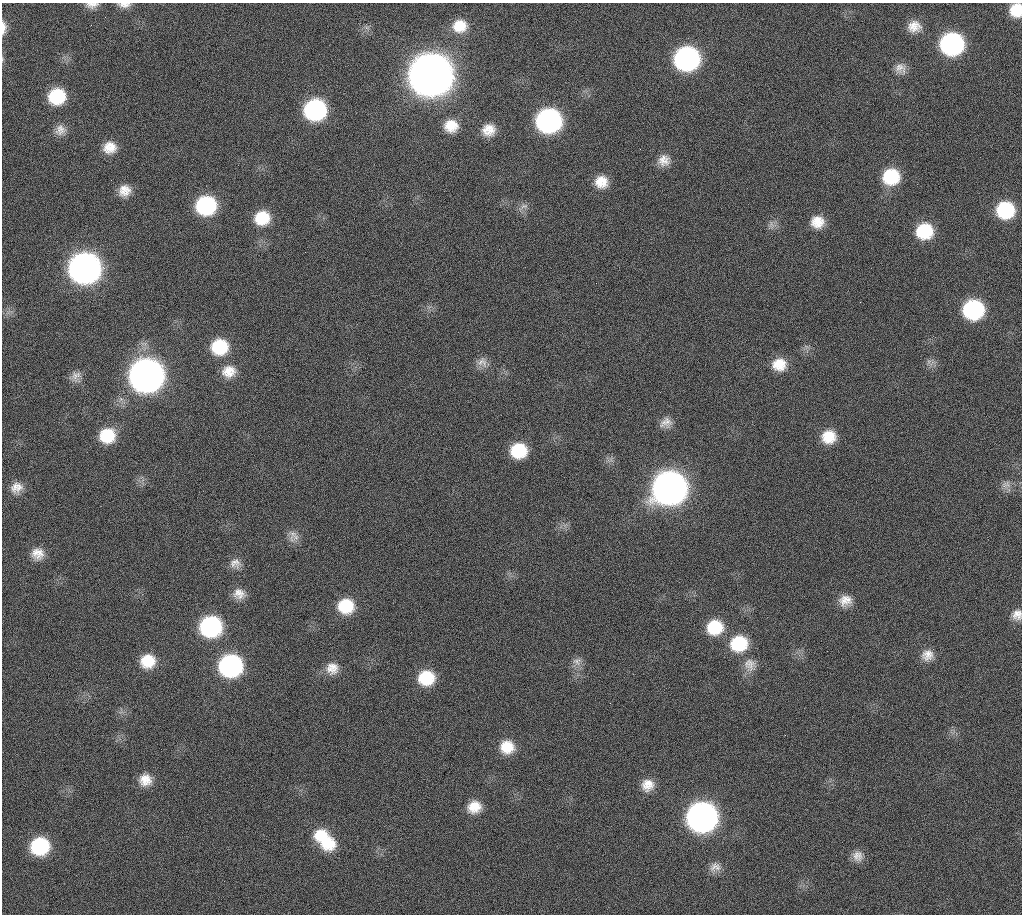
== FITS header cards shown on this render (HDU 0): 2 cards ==
NAXIS1  =                 1020 / length of data axis 1
NAXIS2  =                 912  / length of data axis 2

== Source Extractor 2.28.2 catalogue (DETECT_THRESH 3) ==
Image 1020 x 912 px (HDU 0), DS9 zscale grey, 1 PNG px = 1 image px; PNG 1024 x 916 px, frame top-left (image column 1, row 912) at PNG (2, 3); no overlay
Background 274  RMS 17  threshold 51.5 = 3 sigma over >= 5 px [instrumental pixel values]
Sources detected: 73; all 73 listed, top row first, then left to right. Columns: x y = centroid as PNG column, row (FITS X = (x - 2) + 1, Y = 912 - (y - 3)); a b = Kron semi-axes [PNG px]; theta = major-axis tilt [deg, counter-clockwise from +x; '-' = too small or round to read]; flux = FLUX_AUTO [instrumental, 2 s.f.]
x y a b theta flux
92 5 16 7 4 7.6e+03
124 5 16 6 0 7.3e+03
1016 10 13 11 84 2.7e+04
91 25 2 2 - 5.8e+03
460 26 17 15 9 2.5e+04
914 26 15 13 5 1.6e+04
3 28 16 6 89 9.2e+03
952 44 16 15 - 2.5e+05
687 59 17 16 - 3.5e+05
900 68 15 13 -35 1.1e+04
431 75 19 18 - 4.7e+06
57 96 16 15 - 6.0e+04
315 110 16 15 - 2.0e+05
548 121 17 16 - 3.5e+05
451 126 15 13 -4 2.2e+04
60 130 15 14 - 1.2e+04
489 130 14 12 19 1.7e+04
110 147 16 14 11 1.9e+04
664 160 16 15 - 1.4e+04
891 177 17 16 - 5.8e+04
601 182 15 15 - 2.1e+04
124 190 15 13 40 1.6e+04
206 205 16 15 - 1.2e+05
524 206 12 6 15 5.6e+03
1005 210 16 15 - 7.6e+04
262 218 16 14 17 3.6e+04
817 222 15 14 - 2.0e+04
771 225 13 7 90 5.8e+03
924 231 15 15 - 5.4e+04
85 268 18 17 - 1.1e+06
860 302 2 2 - 2.4e+03
973 309 16 15 - 1.4e+05
220 347 17 16 - 5.2e+04
929 361 7 4 18 3.1e+03
482 362 15 13 -33 9.8e+03
779 364 17 15 5 2.4e+04
229 371 18 15 11 2.0e+04
76 376 15 12 60 9.6e+03
146 376 18 17 - 1.6e+06
666 423 16 12 23 1.0e+04
107 435 17 16 - 4.1e+04
829 437 16 15 - 2.7e+04
519 451 15 14 - 4.8e+04
1006 485 14 11 9 9.2e+03
16 488 16 14 40 1.4e+04
669 488 19 17 16 1.5e+06
293 534 18 11 76 1.0e+04
38 554 16 15 - 1.6e+04
235 563 15 13 -10 9.9e+03
239 594 15 13 -14 1.3e+04
845 600 17 14 21 1.5e+04
346 606 16 15 - 4.2e+04
1017 615 14 12 64 1.1e+04
211 626 16 15 - 1.8e+05
715 627 17 15 11 4.5e+04
739 643 18 17 - 5.5e+04
927 655 16 14 21 1.4e+04
148 661 16 15 - 3.0e+04
577 661 13 10 8 7.7e+03
750 665 19 16 -76 1.5e+04
231 666 16 15 - 2.5e+05
332 668 15 15 - 1.4e+04
426 678 17 16 - 4.5e+04
507 747 15 14 - 2.6e+04
145 780 14 14 - 1.8e+04
648 785 15 14 - 1.6e+04
474 807 15 13 23 2.1e+04
702 817 18 17 - 9.0e+05
321 834 19 13 11 2.7e+04
327 842 21 17 -22 4.0e+04
40 846 16 15 - 8.8e+04
857 856 14 13 - 1.1e+04
715 867 16 12 9 9.4e+03
At the frame edge (FLAGS 8, measured only in part): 5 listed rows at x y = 92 5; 124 5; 1016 10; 3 28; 1017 615